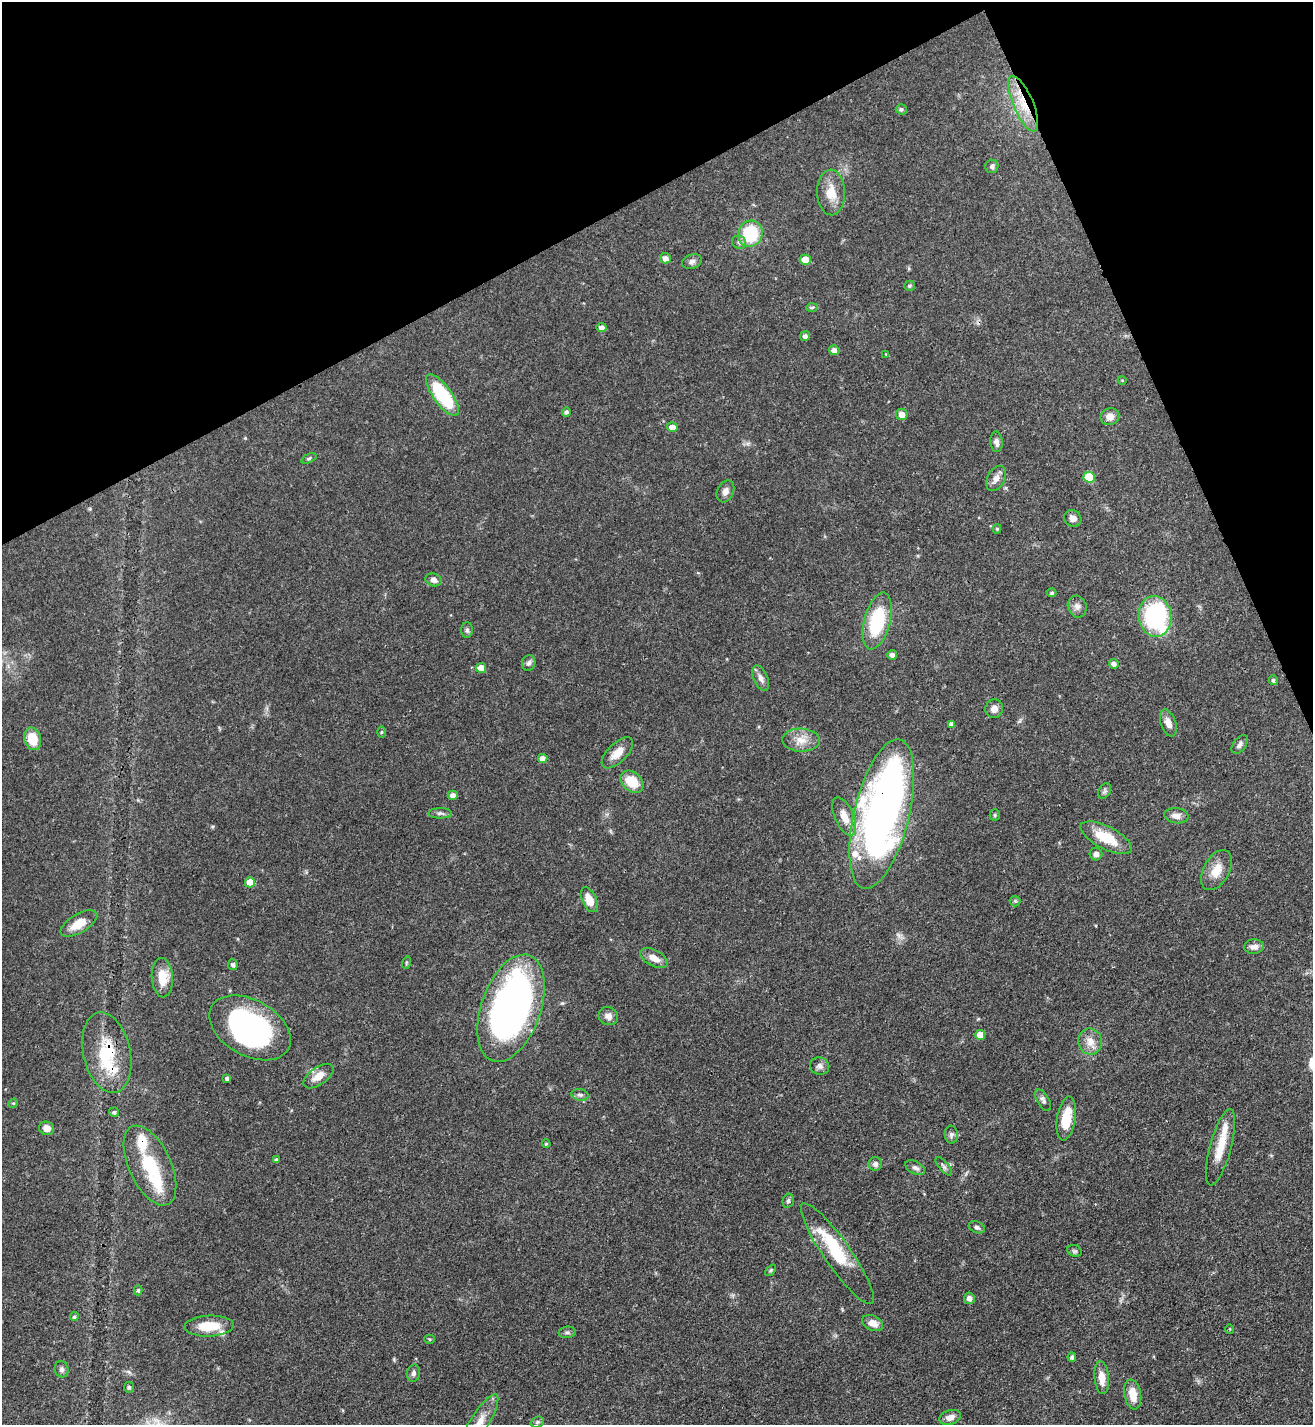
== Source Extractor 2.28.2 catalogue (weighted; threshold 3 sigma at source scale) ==
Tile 3 of 4 x 4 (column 3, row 1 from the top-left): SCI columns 2778-4088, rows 4274-5696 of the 5688 x 5698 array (HDU 1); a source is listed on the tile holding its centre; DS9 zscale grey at full resolution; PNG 1315 x 1427 px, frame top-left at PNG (2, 2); each listed source drawn as its Kron ellipse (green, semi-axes under 4 px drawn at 4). Shown black and unused: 21% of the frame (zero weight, under 3 of 4 exposures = <1% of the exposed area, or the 3 px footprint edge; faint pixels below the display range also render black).
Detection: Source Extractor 2.28.2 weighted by HDU 2 'WHT'; one run over the whole footprint, this tile lists its part. Background 0.0609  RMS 0.0039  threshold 0.0177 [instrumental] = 3 sigma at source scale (4.5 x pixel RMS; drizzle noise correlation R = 1.50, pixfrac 1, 0.05/0.05 arcsec/px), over >= 5 px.
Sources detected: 123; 3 inside a brighter object's white glare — neither listed nor drawn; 6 inside a brighter listed object's ellipse — not listed separately; the other 114 listed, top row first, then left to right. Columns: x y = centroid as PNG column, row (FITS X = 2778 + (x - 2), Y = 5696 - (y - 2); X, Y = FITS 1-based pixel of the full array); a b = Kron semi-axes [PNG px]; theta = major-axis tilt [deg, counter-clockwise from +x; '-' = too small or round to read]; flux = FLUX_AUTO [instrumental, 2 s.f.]
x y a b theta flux
1023 104 30 10 -67 9.5
901 109 5 5 - 0.85
992 166 7 6 - 0.9
831 192 23 14 -88 7
750 234 13 12 - 20
739 242 7 6 - 1.2
665 258 5 5 - 2.4
805 260 5 5 - 6.8
692 261 10 7 20 1.4
910 286 5 5 - 0.62
812 307 6 4 3 0.52
602 327 5 4 - 1.9
805 336 5 5 - 1.4
834 350 5 5 - 1.7
886 354 3 3 - 0.3
1122 380 4 3 - 0.33
442 395 25 9 -54 29
566 412 5 4 - 0.9
902 414 6 5 - 3.4
1110 416 9 8 - 3
672 427 5 5 - 3.4
996 442 10 6 -85 1.8
309 458 8 4 24 0.7
1089 477 6 5 - 14
996 478 13 8 62 2.8
725 491 11 8 63 2.2
1073 518 9 8 - 1.9
997 529 4 4 - 0.55
434 580 8 6 -19 1.8
1052 593 4 4 - 0.69
1077 607 11 9 -72 1.9
1155 616 20 16 -82 52
877 621 29 13 75 25
467 630 8 5 -90 0.87
892 655 5 5 - 1.5
529 663 8 6 70 1.2
1114 664 5 4 - 1.5
481 668 5 5 - 3.6
761 678 13 7 -66 2.1
1273 680 5 4 - 0.73
994 709 9 8 - 2.5
1168 723 14 7 -71 3.1
951 724 4 4 - 1.4
381 732 5 3 - 0.46
33 739 11 8 -74 8
801 740 19 11 -1 5.1
1240 745 11 6 53 1.3
617 753 20 9 45 4.7
543 758 5 4 - 2.7
632 782 13 9 -41 8.8
1105 791 8 6 59 0.95
453 795 5 4 - 1.8
440 813 11 5 0 1
882 814 76 27 76 250
995 815 5 5 - 0.56
844 816 20 9 -66 5.2
1176 816 12 7 -7 2.7
1106 838 28 11 -27 12
1096 854 6 6 - 1.3
1217 870 22 13 61 6.1
250 882 5 5 - 5.7
589 900 13 7 -65 5.8
1015 901 5 5 - 0.58
79 923 20 9 30 6.7
1254 947 10 7 4 2.3
654 958 15 8 -27 3.5
406 963 6 4 72 0.5
233 965 5 5 - 0.84
162 978 20 10 -86 7
511 1008 56 30 71 160
608 1016 10 9 - 2.4
250 1028 44 28 -29 64
980 1035 5 5 - 4.5
1090 1042 13 12 - 4
107 1052 41 23 -77 24
820 1066 10 8 -20 1.6
318 1076 17 8 35 4.5
227 1078 4 4 - 0.87
580 1095 8 5 -10 1.1
1043 1100 12 6 -60 1.5
13 1103 5 4 - 0.51
114 1112 5 4 - 0.86
1066 1118 22 9 81 10
47 1128 7 6 - 2.9
951 1134 9 6 -87 1.2
546 1144 4 3 - 0.47
1220 1147 39 10 75 8.8
276 1160 4 4 - 0.67
875 1164 6 6 - 1.5
150 1166 43 21 -65 19
944 1166 11 4 -50 1
915 1168 10 6 -27 1.3
788 1201 7 5 75 0.83
977 1227 8 5 -22 1
1074 1251 7 5 -19 0.8
837 1254 61 13 -55 22
771 1270 7 4 49 0.57
138 1290 5 4 - 0.72
969 1298 5 5 - 1.9
74 1317 5 4 - 0.64
873 1323 11 7 -23 3.4
209 1326 24 10 3 9.7
1230 1329 5 3 - 0.3
567 1332 8 6 10 0.93
429 1339 5 4 - 0.5
1072 1357 5 4 - 0.93
62 1369 8 7 - 1.2
413 1373 8 6 78 1.1
1102 1378 16 7 -84 4.2
129 1387 5 5 - 0.79
1133 1394 15 8 -80 6
950 1417 11 7 17 2.4
537 1422 7 5 22 0.69
479 1423 33 9 58 6.4
Overlapping masked pixels (flux is a lower limit): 3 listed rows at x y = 1023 104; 882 814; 107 1052
Isophote crosses this tile's border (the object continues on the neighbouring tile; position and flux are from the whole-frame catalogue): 1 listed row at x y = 479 1423